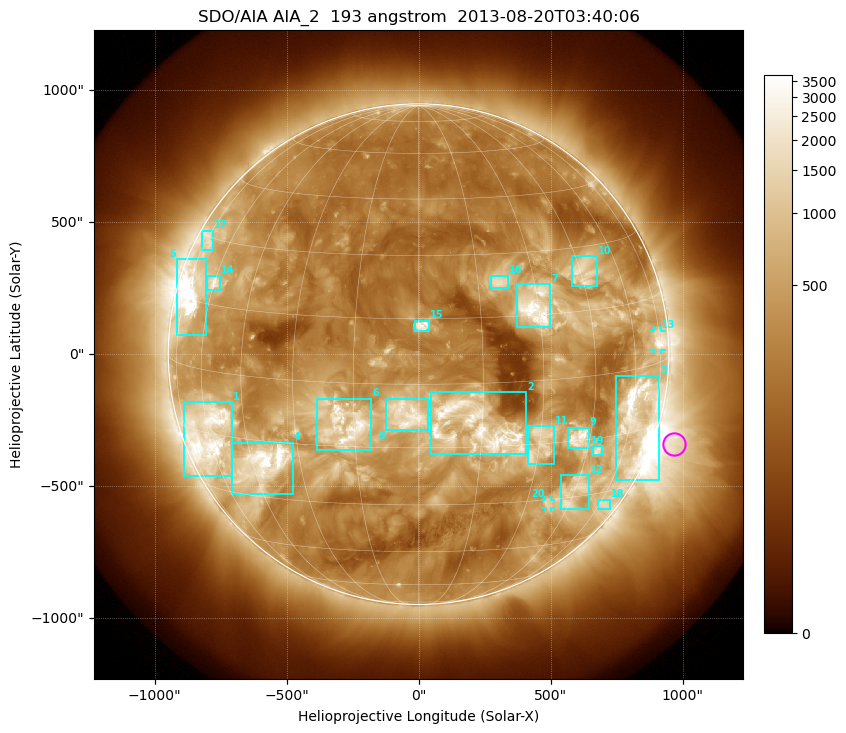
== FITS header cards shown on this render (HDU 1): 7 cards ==
TELESCOP= 'SDO/AIA'
INSTRUME= 'AIA_2'
WAVELNTH=                  193
WAVEUNIT= 'angstrom'
DATE-OBS= '2013-08-20T03:40:06.84'
CTYPE1  = 'HPLN-TAN'
CTYPE2  = 'HPLT-TAN'

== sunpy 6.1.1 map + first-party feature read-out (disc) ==
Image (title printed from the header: SDO/AIA AIA_2  193 angstrom  2013-08-20T03:40:06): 1024 x 1024 px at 2.4 arcsec/px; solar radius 948 arcsec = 395 px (full disc in frame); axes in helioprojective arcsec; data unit not stated in the header (colour bar unlabelled)
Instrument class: DISC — disc imager (sunpy class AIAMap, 193 A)
Bright regions (active regions / flare kernels): reference = the median radial profile (limb darkening/brightening removed); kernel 9 px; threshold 5 sigma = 862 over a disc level ~308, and >= 1.15x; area >= 12 px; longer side >= 9 px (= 22 arcsec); searched inside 0.97 R_sun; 22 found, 20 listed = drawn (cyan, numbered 1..; 2 of them under ~33 arcsec drawn as corner ticks so the feature stays visible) (cap 20 boxes per figure: the strongest are kept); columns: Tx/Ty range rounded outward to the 5 arcsec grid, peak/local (2 s.f.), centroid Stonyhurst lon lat
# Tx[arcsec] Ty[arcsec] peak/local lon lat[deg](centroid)
1 -890..-705 -460..-180 12 -60 -15
2 45..410 -380..-145 12 +14 -10
3 745..915 -480..-85 13 +63 -11
4 -705..-475 -530..-335 16 -42 -21
5 -920..-805 70..360 14 -70 +16
6 -390..-180 -365..-165 11 -17 -10
7 370..500 100..265 12 +29 +17
8 -125..35 -285..-165 9.8 -3 -7
9 565..645 -355..-275 13 +41 -14
10 580..675 260..375 7.2 +46 +24
11 410..515 -420..-270 4.7 +30 -15
12 540..645 -590..-455 6.3 +45 -29
13 890..920 15..90 8.1 +73 +5
14 -805..-750 245..300 8 -61 +20
15 -15..40 85..130 8 +1 +13
16 275..340 250..300 5.6 +21 +23
17 -820..-780 395..470 4.5 -73 +29
18 680..725 -590..-550 4.2 +63 -34
19 660..695 -385..-345 6.6 +49 -18
20 480..505 -585..-550 5.4 +37 -31
Off-limb structures (1.02-1.3 R_sun): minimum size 162 px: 3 found; the strongest spans PA ~220..290 deg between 1.02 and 1.3 R_sun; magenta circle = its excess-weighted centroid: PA ~250 deg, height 1.08 R_sun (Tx ~965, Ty ~-340 arcsec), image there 5.1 x the reference